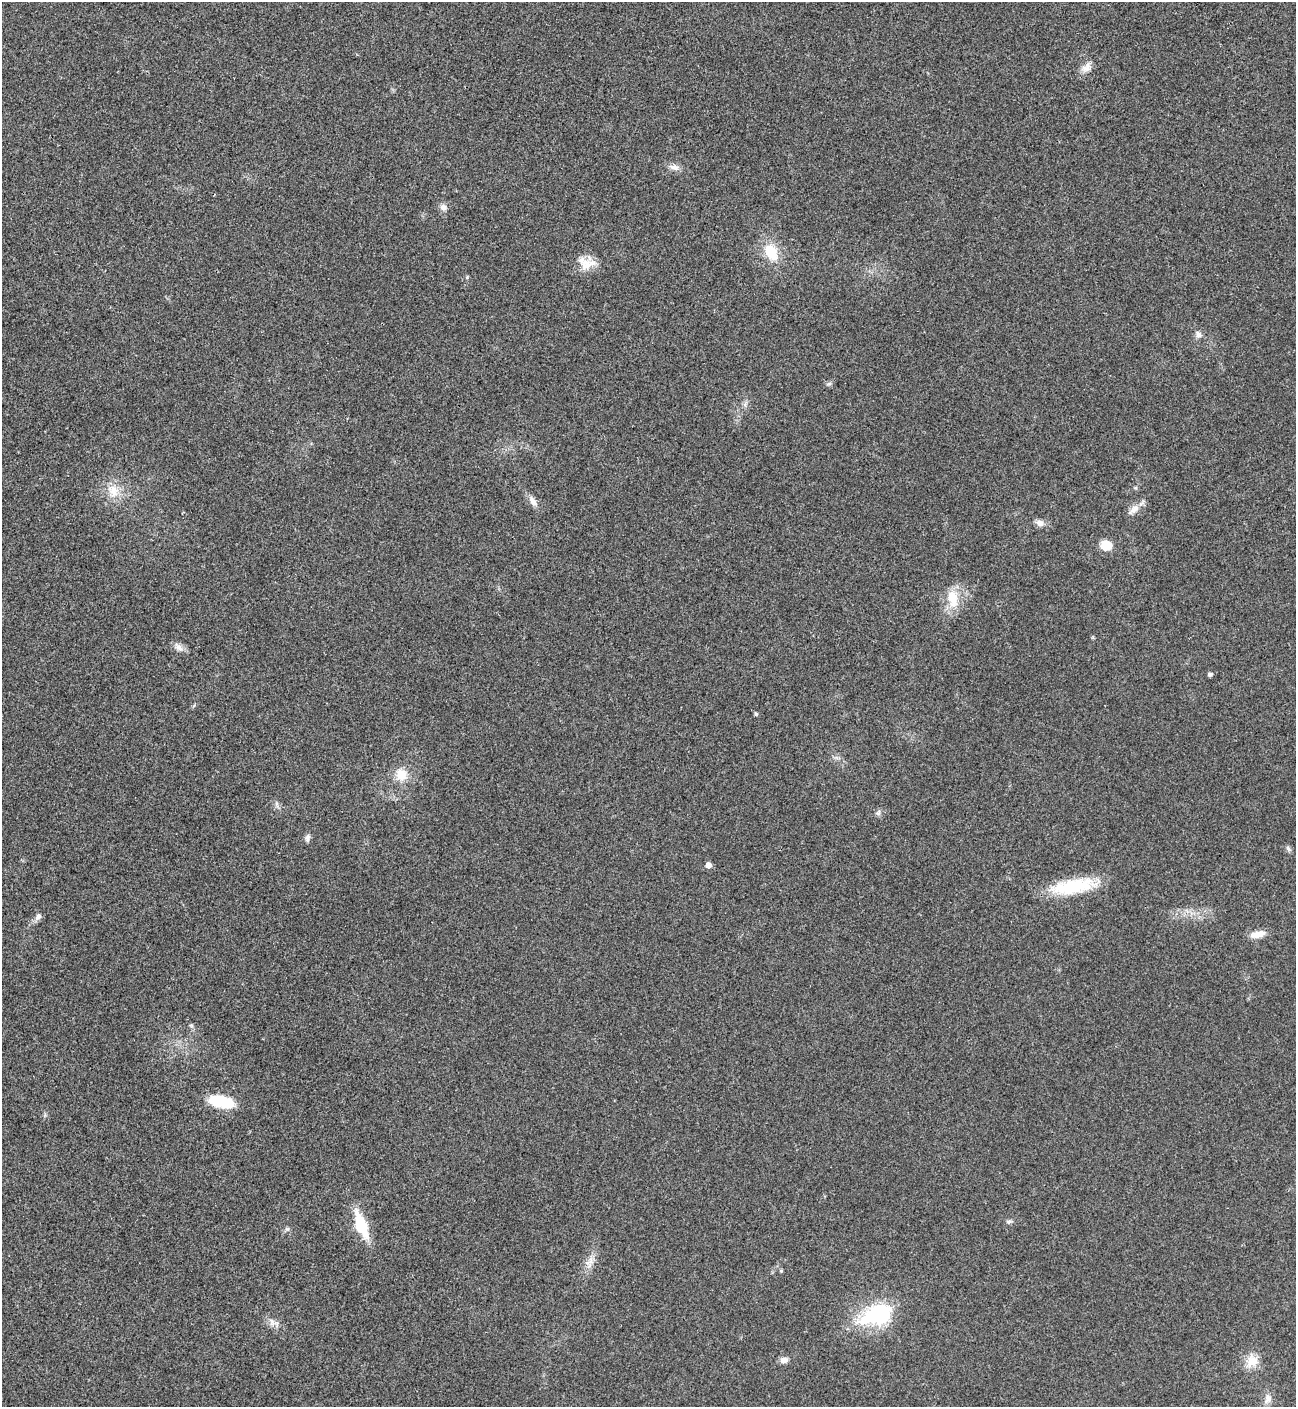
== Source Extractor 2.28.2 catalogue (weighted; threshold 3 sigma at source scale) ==
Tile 11 of 4 x 4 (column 3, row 3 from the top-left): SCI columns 2882-4175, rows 1411-2815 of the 5625 x 5635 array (HDU 1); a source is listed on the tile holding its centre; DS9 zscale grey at full resolution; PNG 1298 x 1409 px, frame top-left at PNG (2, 2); no overlay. Shown black and unused: <1% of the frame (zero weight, under 3 of 4 exposures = <1% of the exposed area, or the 3 px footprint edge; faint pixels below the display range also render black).
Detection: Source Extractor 2.28.2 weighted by HDU 2 'WHT'; one run over the whole footprint, this tile lists its part. Background 0.0197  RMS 0.0056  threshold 0.025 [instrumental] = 3 sigma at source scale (4.5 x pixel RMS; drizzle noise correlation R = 1.50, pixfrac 1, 0.05/0.05 arcsec/px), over >= 5 px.
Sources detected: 34; all 34 listed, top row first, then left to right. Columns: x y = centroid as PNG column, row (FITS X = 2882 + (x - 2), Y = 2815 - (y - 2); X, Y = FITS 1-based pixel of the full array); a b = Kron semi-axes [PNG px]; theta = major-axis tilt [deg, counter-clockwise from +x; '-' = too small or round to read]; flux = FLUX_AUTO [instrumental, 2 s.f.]
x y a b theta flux
1086 68 13 10 30 3.9
674 167 14 7 -13 3.1
443 207 9 8 - 2.6
771 252 20 13 -61 15
586 263 24 16 -16 8.7
467 277 5 5 - 0.67
1198 334 8 7 - 2.4
113 491 20 14 -71 9.4
533 501 16 8 -57 3.4
1134 509 18 9 41 4.5
1040 523 10 7 -29 3.1
1106 545 11 9 -21 9.2
952 598 26 13 -78 12
179 647 16 7 -49 3.1
1210 674 5 4 - 1.6
756 714 4 4 - 0.96
401 775 15 13 -72 9
878 813 8 5 72 1.3
307 838 11 6 79 1.7
1288 849 8 5 -62 1.3
708 865 5 5 - 3.6
1073 886 51 16 9 29
38 917 9 7 57 2.5
1258 934 19 8 10 5.8
221 1101 29 12 -13 20
1008 1222 8 5 17 1.2
361 1225 25 9 -69 25
287 1229 6 6 - 1
590 1261 11 4 60 2.7
880 1314 13 8 19 150
272 1323 9 5 -75 2.1
784 1360 9 7 13 3.2
1252 1361 18 15 33 8.1
1267 1399 13 9 83 3.6